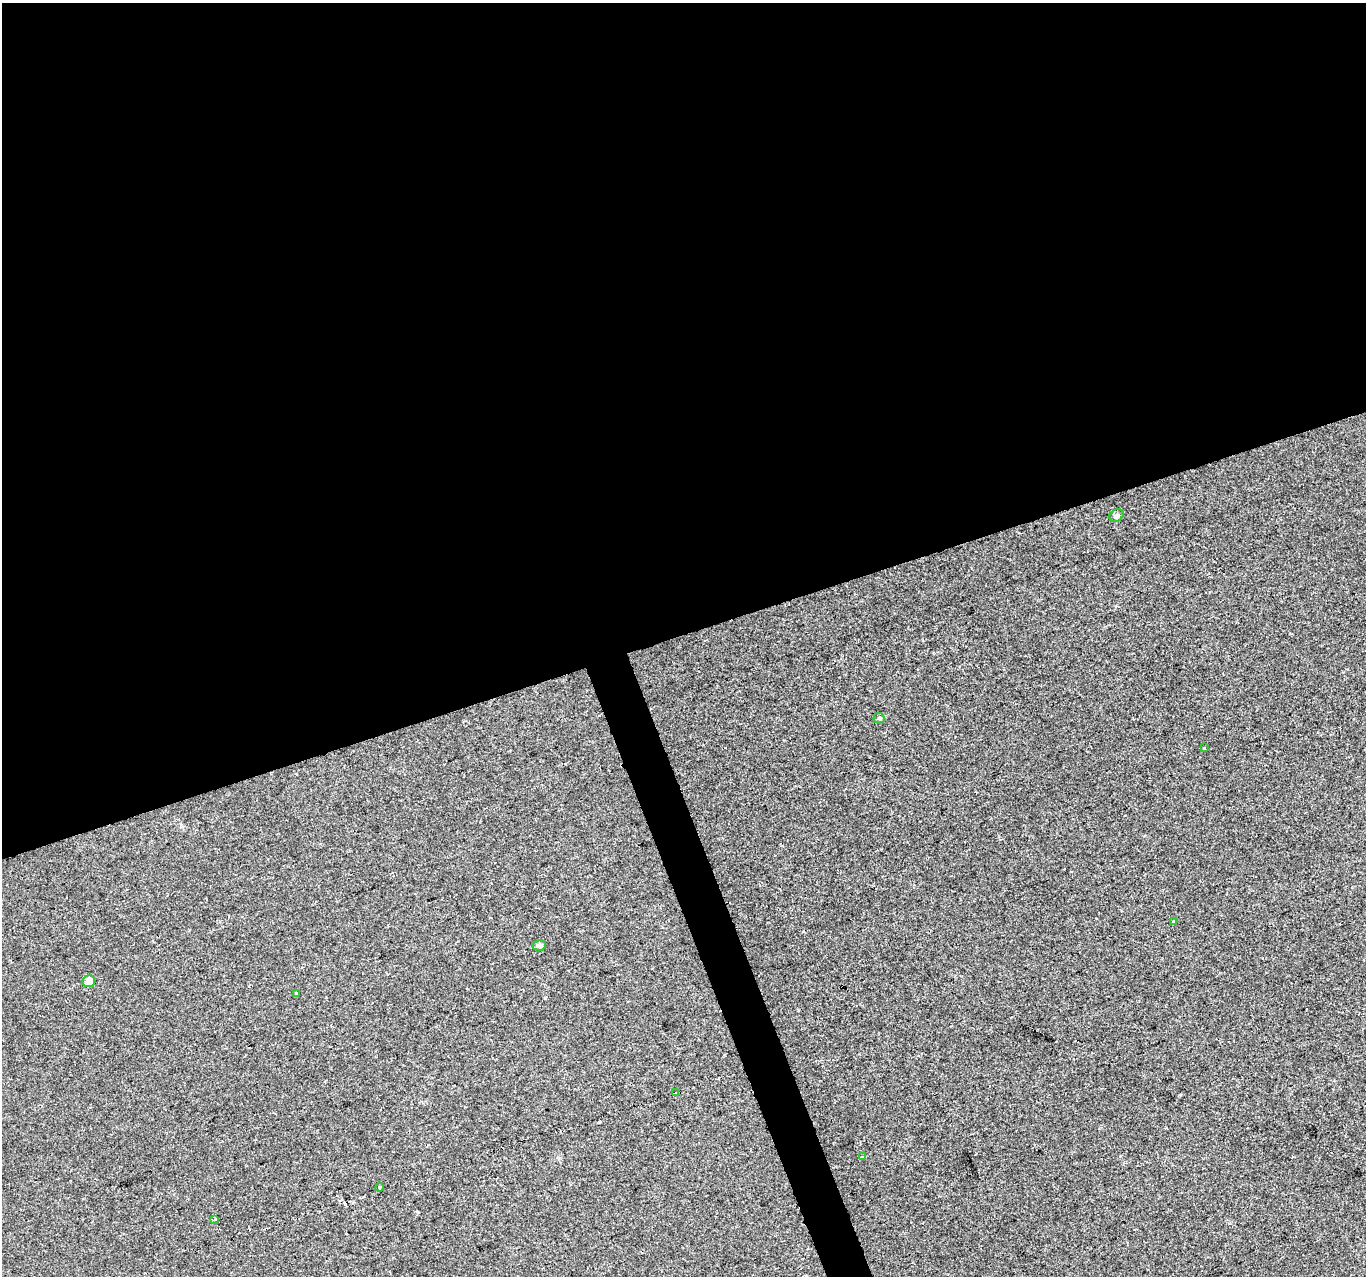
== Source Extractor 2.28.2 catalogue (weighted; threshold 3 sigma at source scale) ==
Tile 2 of 4 x 4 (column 2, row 1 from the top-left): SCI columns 1365-2728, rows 3945-5218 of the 5455 x 5287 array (HDU 1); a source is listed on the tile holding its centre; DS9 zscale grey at full resolution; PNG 1368 x 1278 px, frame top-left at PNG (2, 3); each listed source drawn as its Kron ellipse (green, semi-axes under 4 px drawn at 4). Shown black and unused: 51% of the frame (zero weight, under 2 of 3 exposures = <1% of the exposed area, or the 3 px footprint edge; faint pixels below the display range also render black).
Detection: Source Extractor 2.28.2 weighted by HDU 2 'WHT'; one run over the whole footprint, this tile lists its part. Background 0.0183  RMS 0.006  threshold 0.0268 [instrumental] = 3 sigma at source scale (4.5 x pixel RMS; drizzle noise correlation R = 1.50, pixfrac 1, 0.0396/0.0396 arcsec/px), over >= 5 px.
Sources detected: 13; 2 cosmic-ray / hot-pixel residue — neither listed nor drawn; the other 11 listed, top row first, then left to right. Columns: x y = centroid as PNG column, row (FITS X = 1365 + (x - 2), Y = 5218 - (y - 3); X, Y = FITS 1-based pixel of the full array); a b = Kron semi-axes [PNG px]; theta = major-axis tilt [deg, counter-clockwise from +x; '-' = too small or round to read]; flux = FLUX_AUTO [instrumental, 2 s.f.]
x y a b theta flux
1116 516 7 6 - 1.4
879 718 5 5 - 0.87
1204 748 4 3 - 2.1
1174 922 3 3 - 9.6
539 945 6 5 - 1.6
89 981 6 6 - 5.6
296 994 3 3 - 0.77
676 1093 3 3 - 2.4
862 1157 3 3 - 0.87
380 1187 4 3 - 1.4
215 1219 4 2 - 0.62
Unlisted compact peaks at least as high as the median listed source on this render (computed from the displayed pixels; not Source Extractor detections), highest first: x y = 418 1212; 545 998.